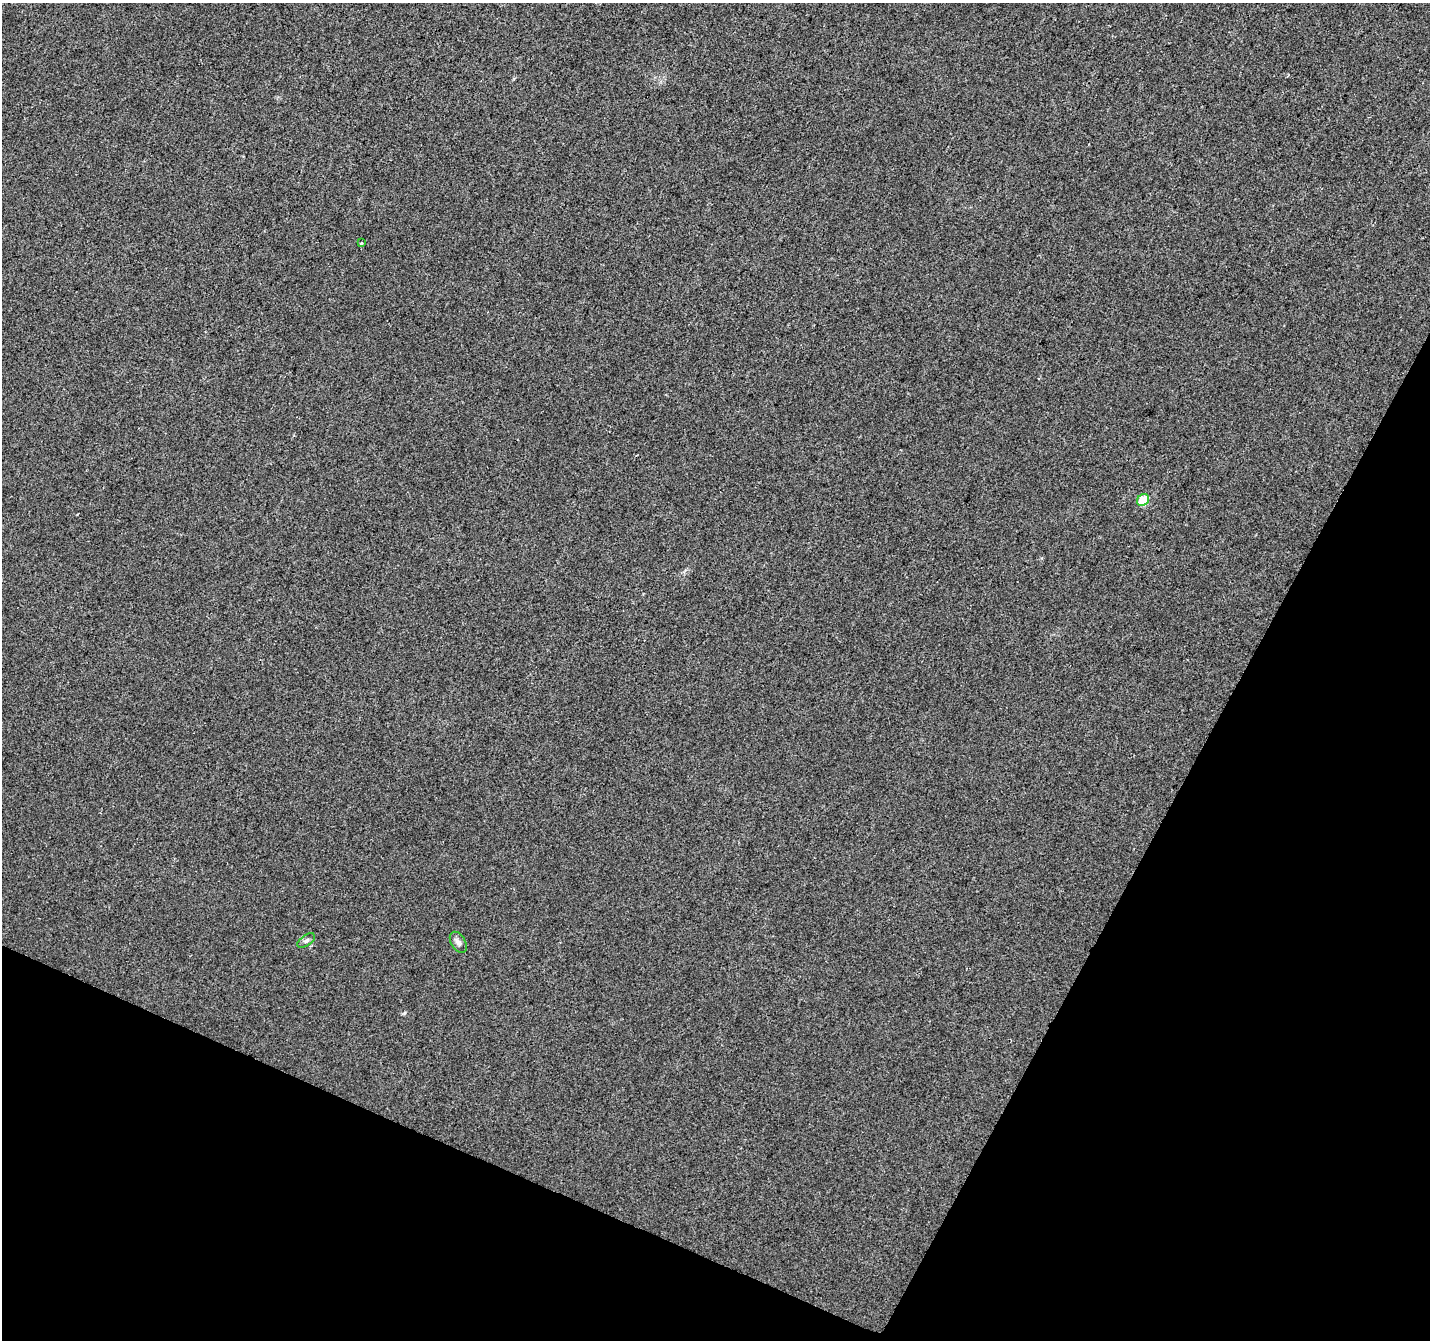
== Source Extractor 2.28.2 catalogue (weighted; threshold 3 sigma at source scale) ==
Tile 15 of 4 x 4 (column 3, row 4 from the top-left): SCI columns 2860-4287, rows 269-1606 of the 5714 x 5821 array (HDU 1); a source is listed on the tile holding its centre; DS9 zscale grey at full resolution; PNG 1432 x 1342 px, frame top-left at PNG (2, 3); each listed source drawn as its Kron ellipse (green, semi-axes under 4 px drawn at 4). Shown black and unused: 24% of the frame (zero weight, under 2 of 3 exposures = <1% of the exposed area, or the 3 px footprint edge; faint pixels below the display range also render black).
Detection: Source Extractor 2.28.2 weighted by HDU 2 'WHT'; one run over the whole footprint, this tile lists its part. Background 0.00932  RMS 0.0047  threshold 0.0211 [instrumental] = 3 sigma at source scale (4.5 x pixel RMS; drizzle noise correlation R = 1.50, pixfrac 1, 0.0396/0.0396 arcsec/px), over >= 5 px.
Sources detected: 4; all 4 listed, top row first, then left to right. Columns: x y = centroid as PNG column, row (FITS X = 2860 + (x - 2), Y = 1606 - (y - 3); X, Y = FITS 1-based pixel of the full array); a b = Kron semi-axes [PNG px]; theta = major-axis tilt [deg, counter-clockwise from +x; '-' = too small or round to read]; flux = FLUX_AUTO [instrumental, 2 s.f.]
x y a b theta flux
362 243 3 3 - 0.81
1143 500 6 5 - 15
306 940 10 5 33 1.2
458 942 11 7 -59 1.9